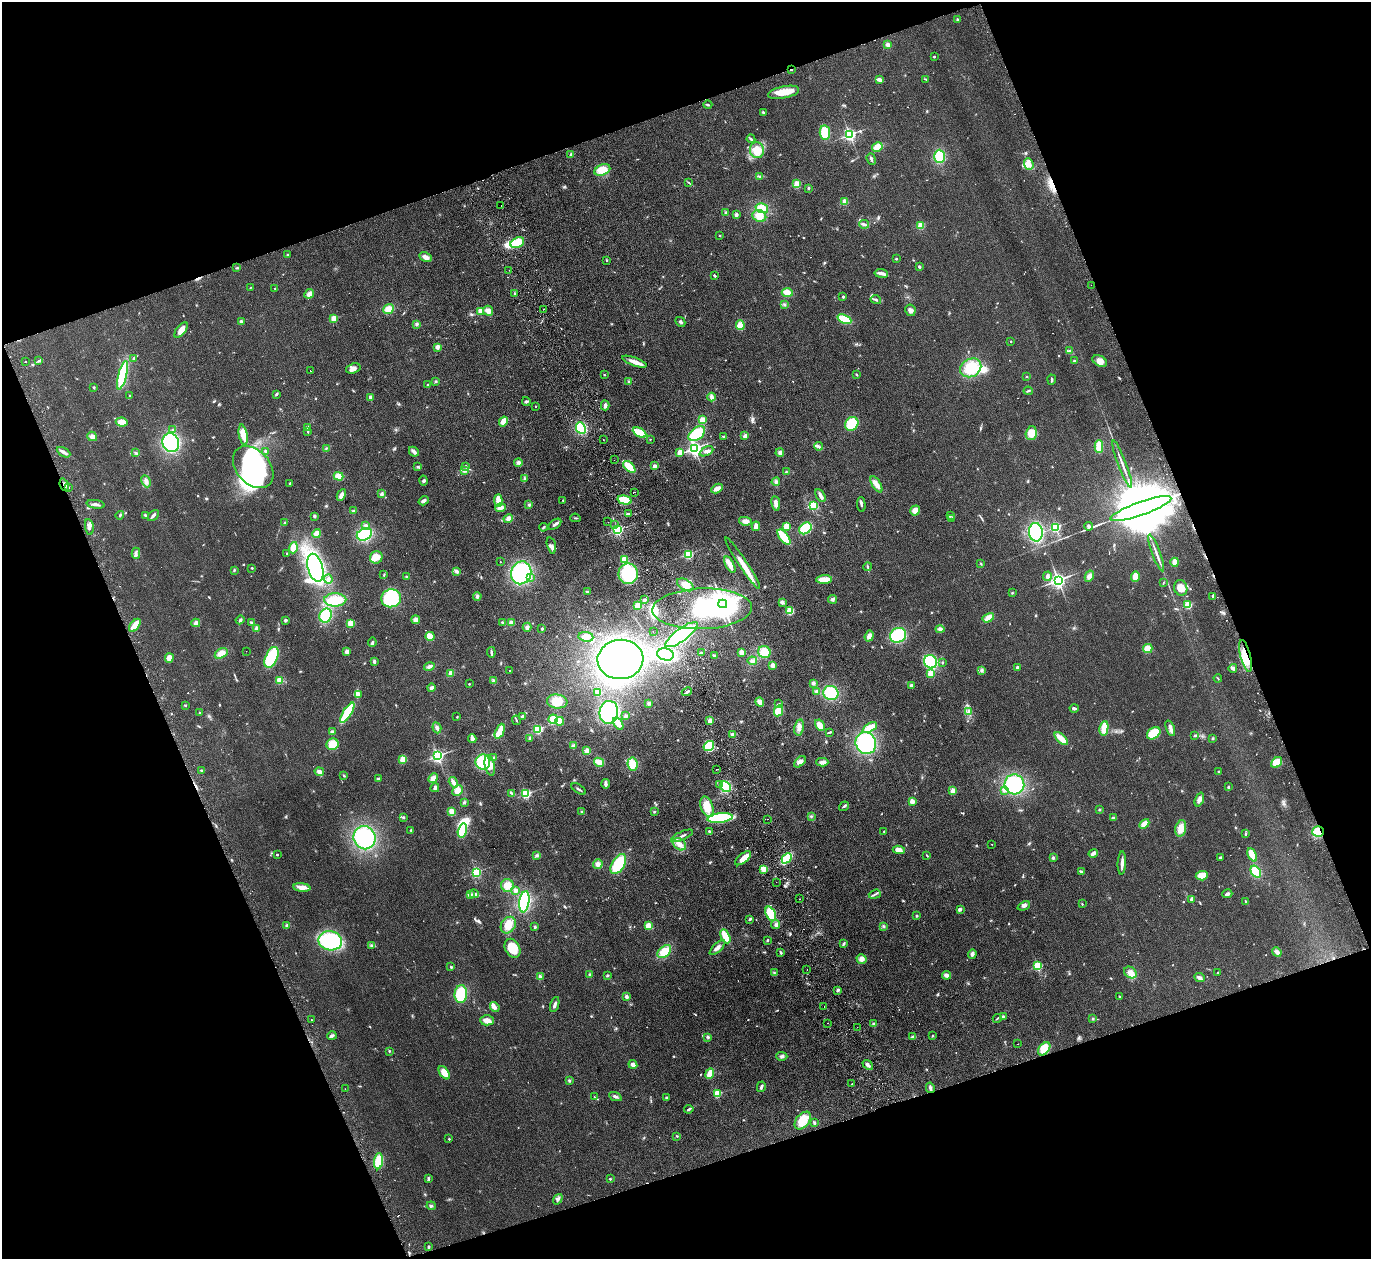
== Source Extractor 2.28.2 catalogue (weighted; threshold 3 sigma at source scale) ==
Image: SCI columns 55-5530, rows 306-5331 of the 5585 x 5508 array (HDU 1 of 3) = the unmasked area's bounding box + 8 px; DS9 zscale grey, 4 x 4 block average (1 PNG px = mean of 4 x 4 image px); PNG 1373 x 1261 px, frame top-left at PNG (2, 2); each listed source drawn as its Kron ellipse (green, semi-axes under 4 px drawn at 4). Shown black and unused: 40% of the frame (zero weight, under 2 of 3 exposures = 3% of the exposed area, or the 3 px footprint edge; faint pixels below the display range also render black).
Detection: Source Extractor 2.28.2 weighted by HDU 2 'WHT'. Background 0.0914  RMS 0.01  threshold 0.0452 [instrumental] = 3 sigma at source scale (4.5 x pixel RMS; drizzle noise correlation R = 1.50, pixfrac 1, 0.05/0.05 arcsec/px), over >= 5 px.
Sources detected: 835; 4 too faint to see at this stretch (4 x 4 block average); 11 inside a brighter object's white glare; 19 cosmic-ray / hot-pixel residue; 1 long thin detection or spike segment (spike, bleed or trail) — neither listed nor drawn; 13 coinciding with a brighter row at this scale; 34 inside a brighter listed object's ellipse — not listed separately; of the other 753, all 500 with FLUX_AUTO >= 3.9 (the completeness limit of this list) listed and drawn (253 fainter detections not listed), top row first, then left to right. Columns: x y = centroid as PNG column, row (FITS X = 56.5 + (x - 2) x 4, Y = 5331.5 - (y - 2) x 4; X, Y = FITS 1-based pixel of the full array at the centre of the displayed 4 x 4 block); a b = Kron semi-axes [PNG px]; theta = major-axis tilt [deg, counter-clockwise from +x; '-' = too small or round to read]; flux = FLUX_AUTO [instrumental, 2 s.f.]
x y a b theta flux
957 19 3 2 - 5.4
888 45 4 4 - 19
934 57 2 2 - 18
791 70 2 2 - 14
926 79 3 2 - 3.9
879 80 4 2 - 26
784 92 16 6 12 91
708 105 4 2 - 7.7
763 112 3 2 - 6.3
825 133 7 5 -82 140
850 135 2 2 - 1400
751 139 4 2 - 11
877 147 5 4 - 47
757 150 8 7 - 87
571 154 3 2 - 7.2
939 156 6 5 - 140
871 159 6 2 -70 11
1029 164 6 4 -68 29
602 170 8 5 24 84
760 177 4 2 - 6.9
688 182 4 2 - 5
797 184 2 2 - 300
808 188 2 2 - 26
845 202 2 2 - 190
501 206 2 2 - 3.9
762 208 6 4 -16 75
726 213 3 2 - 7
736 215 2 2 - 78
759 216 7 6 - 69
864 224 5 2 - 11
921 225 2 2 - 310
720 236 2 2 - 5.5
517 243 7 5 28 150
288 255 3 2 - 7.2
425 257 6 4 -27 30
896 259 2 2 - 16
606 260 2 2 - 3.9
919 267 2 2 - 38
237 268 2 2 - 4.3
509 270 2 2 - 4.6
881 273 7 3 -8 21
714 275 2 2 - 13
1091 285 2 2 - 4.1
251 287 4 2 - 3.9
275 288 2 2 - 4.8
787 293 5 4 - 48
309 294 5 4 - 27
515 294 2 2 - 29
843 297 2 2 - 22
876 300 5 2 - 11
784 305 3 2 - 4.7
389 309 5 4 - 65
543 309 2 2 - 3.9
910 310 6 5 - 21
480 311 2 2 - 160
488 311 5 5 - 30
334 318 2 2 - 220
844 319 7 3 -24 180
241 321 3 2 - 13
680 322 5 3 - 11
416 324 3 3 - 8.7
740 325 5 4 - 57
181 330 9 4 54 44
1011 341 2 2 - 8.8
437 347 3 3 - 26
1069 351 3 3 - 8.2
134 358 2 2 - 4.1
26 361 2 2 - 4.7
38 361 3 2 - 4.9
1074 361 3 2 - 7.1
1100 361 8 5 -30 37
634 362 13 3 -20 46
353 368 7 5 19 30
971 368 11 9 30 180
310 371 2 2 - 6.1
122 375 14 4 76 420
605 375 3 2 - 4.2
856 375 3 2 - 4
1027 377 2 2 - 5.4
1052 380 5 2 - 7.1
436 381 3 3 - 6
629 382 2 2 - 4.8
427 385 2 2 - 13
94 387 3 2 - 4.6
1028 391 4 2 - 8.3
276 394 3 2 - 7.2
129 396 3 2 - 4.9
370 397 4 3 - 9.5
712 397 4 3 - 24
526 401 4 2 - 6.8
605 405 5 3 - 18
535 406 2 2 - 7.9
702 420 3 3 - 60
503 421 5 4 - 49
122 422 6 4 -8 42
852 424 7 6 - 150
307 427 2 2 - 4.1
581 428 6 4 -66 180
172 429 2 2 - 4.2
308 432 2 2 - 13
640 432 7 3 -28 170
1031 433 7 5 74 71
697 434 9 6 38 210
243 435 10 3 -80 98
92 436 5 4 - 21
723 436 3 2 - 5.8
745 436 3 2 - 26
650 439 2 2 - 5.1
603 440 2 2 - 6.7
171 443 9 8 - 450
818 446 4 2 - 12
1099 447 6 3 89 140
326 448 3 2 - 4.8
695 448 2 2 - 1900
265 451 3 2 - 5.9
706 451 7 4 25 23
63 452 7 2 -30 23
414 452 5 3 - 28
680 452 2 2 - 170
136 453 3 3 - 7.7
780 453 4 4 - 17
614 460 2 2 - 4.7
518 462 4 4 - 15
1122 464 25 2 -69 33
417 466 3 2 - 5.7
466 466 2 2 - 10
655 466 2 2 - 69
253 467 24 16 -48 890
629 467 7 3 -44 140
465 471 4 3 - 12
786 472 3 2 - 4
339 476 5 4 - 62
524 478 4 2 - 7.3
424 480 5 3 - 9.3
146 481 6 4 -64 20
776 482 4 4 - 12
290 483 3 2 - 7.2
876 484 9 4 -59 43
64 485 6 2 -70 16
69 487 2 2 - 5.4
717 488 6 3 28 52
635 492 2 2 - 20
382 494 4 3 - 12
341 495 6 4 62 29
820 495 7 3 -61 30
563 500 3 2 - 4.6
625 500 7 3 -14 140
424 501 5 3 - 16
498 501 6 3 -87 82
776 503 7 3 -81 27
96 504 9 2 -8 22
529 505 3 3 - 8
813 505 2 2 - 330
861 505 7 2 -85 13
500 508 5 3 - 32
1141 508 32 6 19 140000
915 510 5 4 - 49
353 511 3 2 - 5.8
628 514 2 2 - 13
120 515 4 2 - 7.3
145 515 3 2 - 12
153 515 6 2 47 18
314 516 2 2 - 46
950 516 3 2 - 4
575 518 5 2 - 5.7
952 518 3 2 - 5.8
508 519 5 4 - 20
745 521 6 4 -10 34
608 522 2 2 - 8.2
284 523 3 2 - 5.7
555 524 7 2 34 16
614 525 2 2 - 4.6
366 526 4 3 - 19
756 526 5 3 - 35
786 526 4 3 - 55
1089 526 4 3 - 15
89 527 8 4 -81 25
543 527 4 2 - 8.5
1056 527 2 2 - 730
805 528 7 5 39 180
617 530 2 2 - 970
1036 532 9 7 -83 430
317 534 4 4 - 39
364 534 8 6 24 290
784 537 9 3 -52 210
551 545 8 3 -75 22
293 548 6 3 72 63
136 553 5 2 - 11
287 553 2 2 - 9.7
1156 553 19 2 -70 32
688 554 2 2 - 550
376 557 6 6 - 48
624 559 4 3 - 65
500 562 2 2 - 5.9
1175 562 4 3 - 53
743 563 31 4 -56 84
981 564 4 2 - 4.6
730 565 9 3 -63 56
868 567 4 2 - 5.9
252 568 2 2 - 7.7
315 568 14 7 -75 850
234 570 3 2 - 5.6
456 571 4 3 - 14
521 573 11 10 - 550
628 574 10 9 - 350
384 575 3 2 - 4.4
1047 576 5 3 - 14
1089 576 6 4 61 28
1135 576 5 3 - 70
406 577 3 2 - 4.6
530 577 3 3 - 11
328 579 4 3 - 16
824 579 8 3 4 71
1058 580 2 2 - 2300
1163 583 3 2 - 4
685 585 9 5 -29 52
1181 588 8 6 -72 74
587 592 3 2 - 6.5
1012 593 3 2 - 4.6
477 596 4 3 - 10
1213 596 2 2 - 12
391 598 10 9 - 370
833 599 4 3 - 13
335 600 11 6 0 120
644 600 3 2 - 7.9
782 602 4 3 - 14
723 604 4 4 - 9200
1188 605 2 2 - 320
638 606 4 3 - 56
702 609 50 20 2 670
790 611 4 4 - 76
326 616 7 6 - 180
988 618 6 4 30 48
240 620 4 2 - 8.5
285 620 3 2 - 12
416 620 4 4 - 24
251 622 3 2 - 6.4
502 622 3 2 - 4.6
511 622 4 3 - 20
196 623 4 4 - 20
350 623 3 3 - 59
135 625 7 2 53 100
527 627 4 4 - 14
257 628 2 2 - 96
542 629 2 2 - 28
940 629 4 3 - 20
653 632 2 2 - 5.2
682 635 19 6 36 580
898 635 8 7 - 260
430 636 4 3 - 62
869 636 6 4 71 27
586 637 7 5 -8 43
372 642 5 3 - 11
1148 649 5 4 - 62
246 651 2 2 - 8.5
347 652 2 2 - 120
491 652 5 2 - 13
764 652 6 6 - 110
221 653 7 4 32 51
701 653 2 2 - 8.7
742 653 3 2 - 51
666 654 8 6 -14 420
715 656 3 2 - 4.1
1246 656 16 5 -76 110
272 657 11 6 67 320
169 658 5 4 - 33
620 659 23 19 5 1400
374 661 4 3 - 12
752 661 5 2 - 10
931 662 7 6 - 260
942 663 3 2 - 4.7
773 665 3 3 - 24
429 667 5 3 - 17
1017 667 2 2 - 47
1233 668 4 4 - 11
510 670 2 2 - 7
982 670 3 2 - 5.8
451 673 2 2 - 140
930 673 2 2 - 220
1218 678 4 2 - 4.7
279 680 3 3 - 36
493 681 3 3 - 7.1
813 683 4 3 - 14
469 684 2 2 - 4
911 686 4 3 - 10
431 688 4 3 - 16
816 691 4 3 - 11
598 692 3 2 - 50
687 692 5 2 - 10
831 693 8 7 - 210
359 694 4 3 - 13
557 701 10 7 -7 83
760 702 5 4 - 32
649 703 4 3 - 11
779 704 3 2 - 5.3
185 705 3 2 - 5
1074 708 4 2 - 14
778 711 6 4 62 89
969 711 3 2 - 6
609 712 11 9 83 320
200 713 2 2 - 17
347 713 11 3 58 280
522 716 3 3 - 9.5
626 716 3 3 - 11
457 717 2 2 - 4.3
553 719 4 4 - 63
516 720 5 2 - 7.3
560 721 4 3 - 60
710 721 3 3 - 29
618 724 7 3 -57 44
820 725 6 3 -62 58
799 727 8 4 79 32
437 728 5 3 - 13
870 728 8 3 29 100
1104 728 7 4 81 71
1170 728 8 3 -71 19
537 729 2 2 - 540
500 731 8 3 65 74
332 732 3 3 - 13
830 732 4 2 - 6.9
1154 733 7 5 36 130
732 734 3 3 - 8.9
1195 735 3 2 - 7.5
472 738 4 3 - 25
530 738 3 3 - 8.7
1061 738 8 3 -42 77
1213 738 3 2 - 4.4
866 743 11 10 - 510
333 744 6 5 - 80
573 746 4 3 - 15
709 746 6 4 36 140
587 751 2 2 - 180
437 756 2 2 - 1400
494 757 3 3 - 7
403 759 3 3 - 89
483 762 7 7 - 240
599 762 5 3 - 75
800 762 7 4 43 29
822 762 6 4 -1 24
1276 762 6 4 41 72
632 764 7 5 -82 110
490 765 10 5 -79 57
716 769 2 2 - 6
202 771 2 2 - 4.2
1218 771 2 2 - 15
319 772 5 3 - 25
344 776 3 2 - 5.9
433 778 5 4 - 30
378 779 4 3 - 11
453 782 5 3 - 33
605 784 5 2 - 19
1014 784 10 10 - 360
720 785 2 2 - 4.3
725 787 6 5 - 210
1228 787 4 2 - 6.9
435 788 4 3 - 14
578 789 8 2 -33 11
1004 790 4 4 - 19
457 791 6 5 - 47
953 791 2 2 - 190
512 794 4 2 - 8.6
526 794 2 2 - 640
1199 799 7 3 70 27
912 801 2 2 - 150
464 802 3 3 - 6.6
844 806 5 2 - 10
707 807 10 6 -72 94
1099 810 3 2 - 4.6
452 812 3 3 - 64
582 812 3 2 - 7.7
654 812 2 2 - 4.3
811 816 3 2 - 5.3
403 817 3 2 - 8.5
720 818 13 4 7 450
1113 818 2 2 - 50
767 819 2 2 - 31
1144 824 6 4 45 44
1181 828 8 5 74 56
462 830 7 3 75 190
411 831 4 2 - 7
709 831 3 2 - 9.3
884 831 2 2 - 4
1318 832 6 5 - 110
1246 834 3 2 - 6
682 836 12 2 24 15
365 838 12 11 - 410
679 844 7 5 -38 34
992 844 2 2 - 4.6
899 850 6 4 -7 37
1093 853 5 3 - 27
277 855 2 2 - 13
1252 855 7 3 -64 93
537 856 3 2 - 6
927 856 3 2 - 5.9
1220 857 4 2 - 8.5
743 858 9 4 39 55
787 858 6 4 45 180
1053 858 2 2 - 40
1122 863 11 2 87 29
598 864 5 4 - 25
618 864 11 6 58 230
763 869 2 2 - 190
1081 871 3 2 - 9.2
476 872 2 2 - 780
1256 872 6 4 -53 140
1202 876 6 4 4 85
776 882 2 2 - 4
507 886 6 6 - 58
302 887 8 4 -7 41
516 890 2 2 - 60
474 894 4 2 - 13
875 894 6 2 18 10
1227 894 5 3 - 15
470 895 3 2 - 5.7
800 899 2 2 - 4.9
1192 899 4 2 - 21
524 902 11 5 83 350
1246 902 4 2 - 7.8
1082 904 2 2 - 4.7
1024 906 6 4 24 18
960 910 3 2 - 7.4
771 914 8 4 -63 160
916 916 2 2 - 28
750 919 3 2 - 12
776 924 4 4 - 15
287 925 4 3 - 9.8
508 925 9 7 56 59
648 926 4 4 - 59
884 926 3 3 - 6.7
535 927 2 2 - 32
725 936 7 4 -64 110
767 940 2 2 - 7.4
330 941 12 9 -13 430
843 944 4 2 - 7.3
371 946 2 2 - 4.6
512 948 10 7 -63 140
717 948 10 3 44 24
664 952 8 5 41 95
1277 952 5 4 - 21
781 953 4 2 - 12
972 954 4 3 - 17
861 959 5 4 - 28
1037 966 2 2 - 540
451 967 2 2 - 25
807 970 2 2 - 12
1218 972 2 2 - 4.8
774 973 3 2 - 6.2
1130 973 7 5 -36 41
589 975 3 2 - 6.1
607 975 3 2 - 6.6
946 975 4 3 - 22
540 977 4 3 - 15
1199 978 5 3 - 20
838 990 3 3 - 9.5
461 994 9 6 86 190
626 997 3 3 - 16
1119 997 3 2 - 4.3
555 1005 8 3 72 17
824 1006 2 2 - 5
495 1007 5 3 - 18
1003 1016 3 3 - 7.1
1093 1018 3 2 - 5.7
997 1019 4 2 - 5.7
311 1020 2 2 - 4.5
487 1020 7 5 -2 46
827 1023 2 2 - 4.3
874 1024 3 3 - 15
857 1027 2 2 - 9.9
332 1036 5 3 - 11
932 1036 3 2 - 5.3
708 1037 3 3 - 8.8
913 1037 4 3 - 12
1018 1044 2 2 - 4.4
1044 1049 7 5 50 97
389 1051 3 2 - 5.5
782 1056 5 3 - 15
633 1064 4 3 - 31
868 1065 6 3 -40 17
444 1073 7 4 -53 56
710 1073 5 3 - 97
569 1081 4 2 - 6.9
852 1084 2 2 - 8.3
761 1087 5 2 - 13
930 1088 5 3 - 15
345 1089 2 2 - 8.5
717 1094 2 2 - 340
615 1096 6 2 -23 16
594 1097 2 2 - 7
666 1097 2 2 - 6.8
689 1109 4 2 - 9.8
803 1121 10 6 50 110
814 1123 4 3 - 8.1
677 1136 2 2 - 5.3
449 1139 2 2 - 13
378 1161 8 4 85 140
428 1178 4 3 - 7.6
610 1179 2 2 - 18
558 1199 6 2 55 12
431 1206 4 3 - 9.1
429 1247 2 2 - 30
Overlapping masked pixels (flux is a lower limit): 6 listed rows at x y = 791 70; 64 485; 1141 508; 1246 656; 1318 832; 1044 1049
Diffuse or blended objects may show on this block-average render without a row.